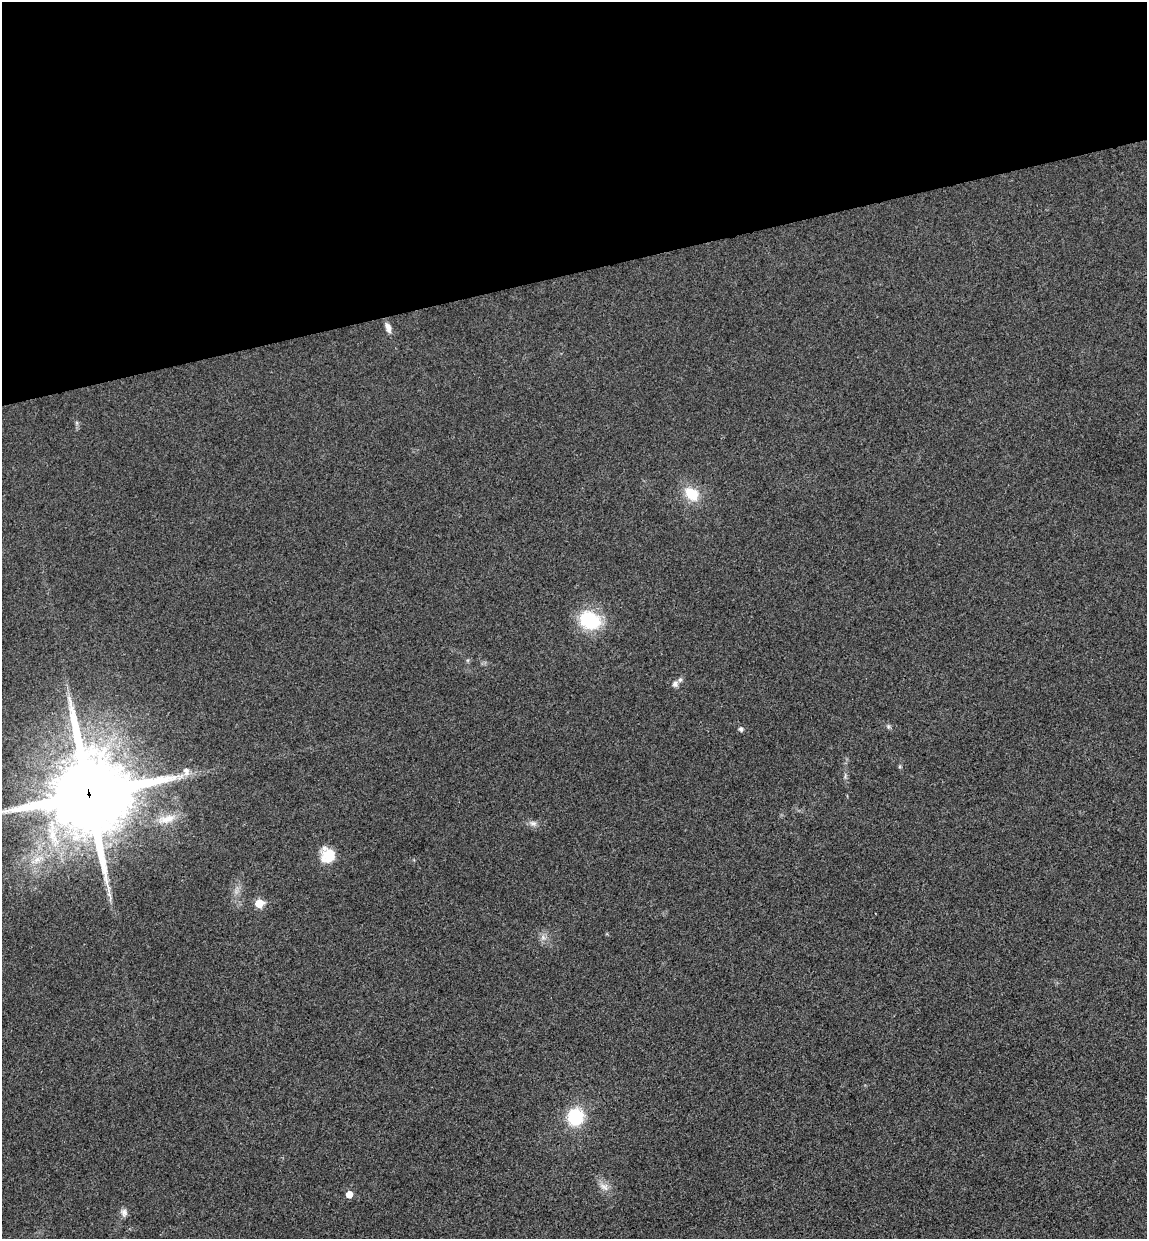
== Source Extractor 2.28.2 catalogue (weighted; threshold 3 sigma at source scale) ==
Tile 3 of 4 x 4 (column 3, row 1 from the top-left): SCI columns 2445-3589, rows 3768-5004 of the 5004 x 5061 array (HDU 1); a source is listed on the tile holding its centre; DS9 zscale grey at full resolution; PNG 1149 x 1241 px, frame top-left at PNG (2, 2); no overlay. Shown black and unused: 22% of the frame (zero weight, under 3 of 4 exposures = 6% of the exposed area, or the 3 px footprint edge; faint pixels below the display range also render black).
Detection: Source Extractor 2.28.2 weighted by HDU 2 'WHT'; one run over the whole footprint, this tile lists its part. Background 0.0185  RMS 0.0064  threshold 0.0287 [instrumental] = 3 sigma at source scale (4.5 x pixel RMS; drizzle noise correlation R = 1.50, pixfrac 1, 0.05/0.05 arcsec/px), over >= 5 px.
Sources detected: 20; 1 inside a brighter listed object's ellipse — not listed separately; the other 19 listed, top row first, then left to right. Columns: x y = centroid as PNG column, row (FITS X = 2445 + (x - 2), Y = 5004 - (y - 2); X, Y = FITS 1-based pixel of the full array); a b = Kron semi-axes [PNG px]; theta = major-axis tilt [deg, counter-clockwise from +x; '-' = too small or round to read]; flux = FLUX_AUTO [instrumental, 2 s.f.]
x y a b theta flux
388 328 14 6 -70 3.7
691 494 17 12 -43 17
590 620 26 20 -25 34
675 684 10 8 70 2.4
888 726 6 5 - 1.2
741 729 5 5 - 2
186 771 11 7 -77 3.7
89 794 28 26 19 7400
167 819 27 11 12 11
533 823 11 7 -14 2.7
327 855 18 17 - 13
38 859 17 9 27 7.9
109 894 7 5 -45 1.3
259 903 6 5 - 18
543 937 7 6 - 2.2
575 1117 18 17 - 30
604 1187 14 9 -29 4.7
349 1194 5 5 - 7.1
124 1212 10 9 - 2.9
Overlapping masked pixels (flux is a lower limit): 1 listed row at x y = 89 794
Isophote crosses this tile's border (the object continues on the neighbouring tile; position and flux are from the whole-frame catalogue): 1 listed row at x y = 89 794